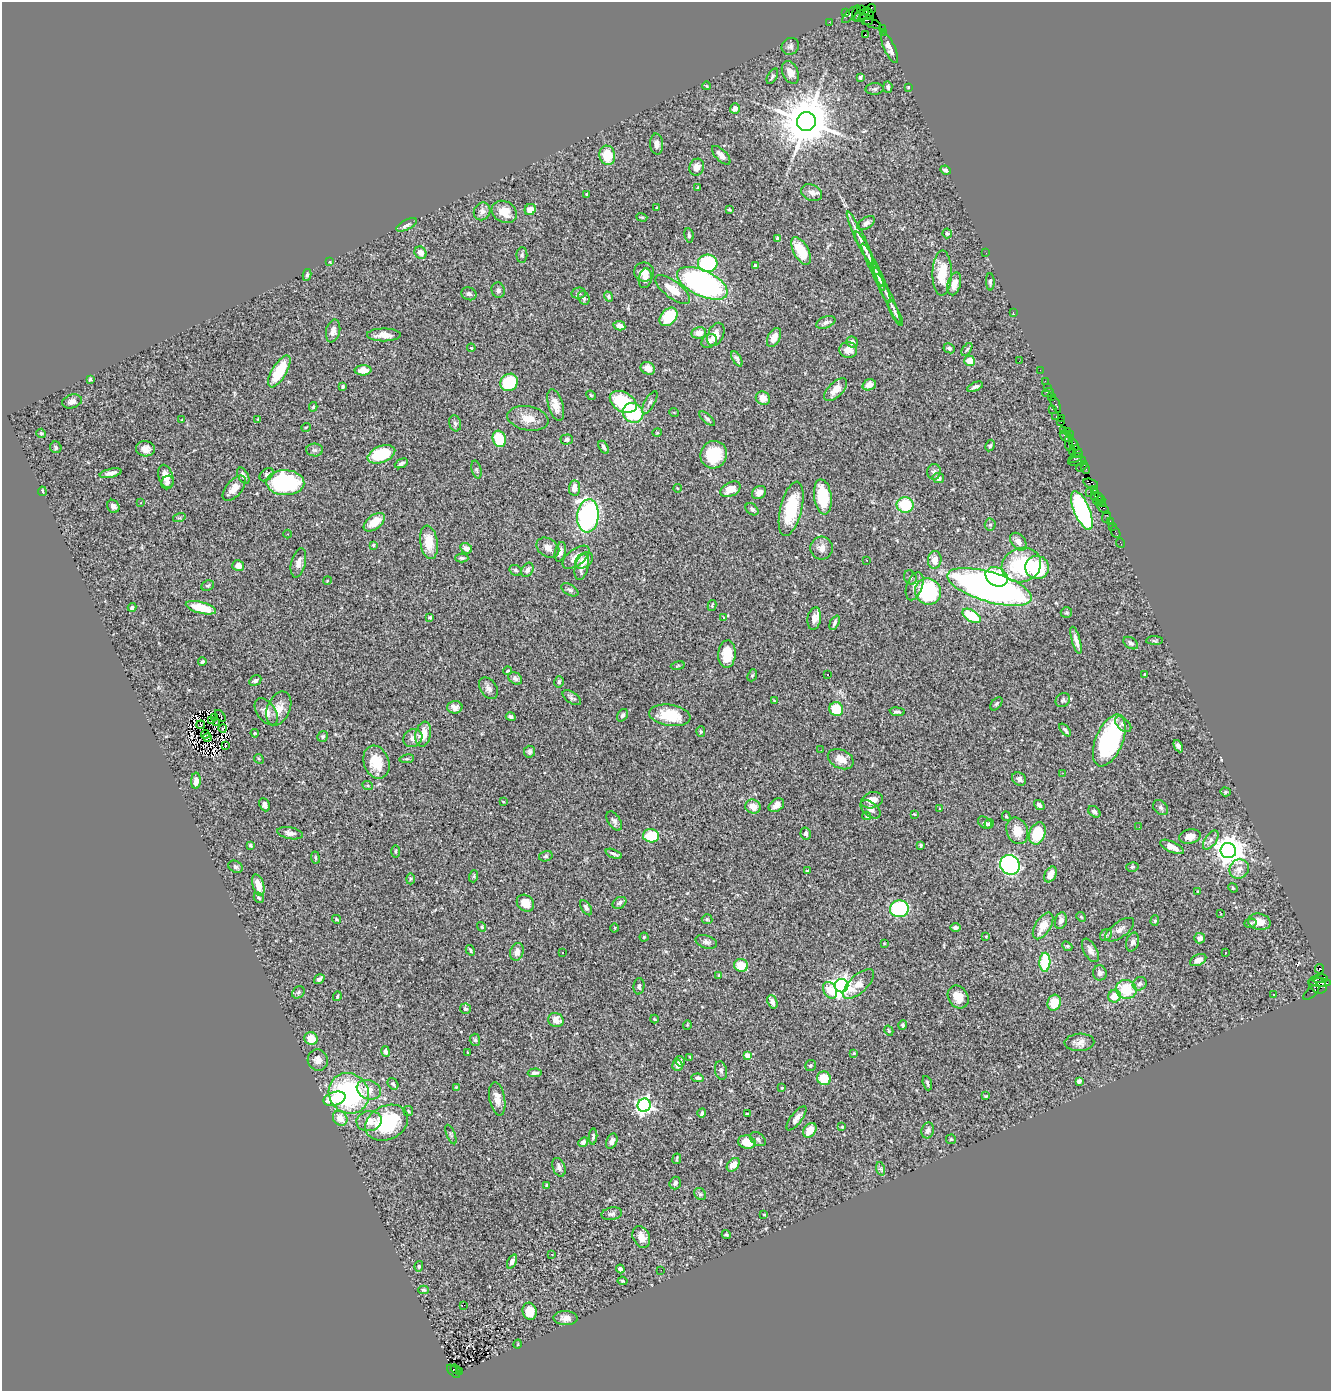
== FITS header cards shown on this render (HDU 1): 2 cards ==
NAXIS1  =                 1329
NAXIS2  =                 1389

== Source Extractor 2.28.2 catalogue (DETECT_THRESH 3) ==
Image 1329 x 1389 px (HDU 1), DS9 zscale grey, 1 PNG px = 1 image px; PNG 1333 x 1393 px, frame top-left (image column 1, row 1389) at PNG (2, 2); each listed source drawn as its Kron ellipse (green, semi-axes under 4 px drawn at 4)
Background 2.27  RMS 0.058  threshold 0.173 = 3 sigma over >= 5 px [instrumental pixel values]
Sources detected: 453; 3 with non-positive FLUX_AUTO (blend fragments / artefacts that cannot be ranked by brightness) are neither listed nor drawn; the other 450 listed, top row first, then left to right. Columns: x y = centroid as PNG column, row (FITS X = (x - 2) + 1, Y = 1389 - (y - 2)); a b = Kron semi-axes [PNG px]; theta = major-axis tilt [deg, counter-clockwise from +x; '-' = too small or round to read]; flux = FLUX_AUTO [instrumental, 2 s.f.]
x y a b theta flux
872 9 5 4 - 36
861 10 3 2 - 57
846 13 2 2 - 56
856 13 8 3 78 400
869 14 7 3 -62 150
850 15 11 4 47 480
861 15 9 4 32 820
866 19 7 5 -20 680
829 22 2 2 - 33
872 23 9 3 -19 280
882 28 3 2 - 20
883 32 3 2 - 59
866 35 3 2 - 11
790 46 9 8 - 12
889 48 16 5 -66 24
790 72 12 7 -65 31
772 76 8 4 62 8.2
860 77 4 3 - 7.4
707 86 4 2 - 2.8
888 87 6 4 -86 10
908 87 4 3 - 3.4
875 89 9 5 2 8.9
735 109 5 5 - 22
806 121 9 9 - 22000
657 144 10 6 -86 21
607 155 10 8 -80 91
721 155 12 5 -46 25
697 167 9 7 73 35
945 170 5 3 - 9.5
698 188 3 3 - 4.4
812 193 11 8 -25 23
587 194 3 3 - 9
657 207 3 3 - 3.6
530 210 6 5 - 40
729 210 4 3 - 4.3
482 211 9 8 - 17
504 212 13 10 -29 65
642 217 5 4 - 5.1
866 223 10 5 32 13
407 225 11 5 27 15
947 233 5 5 - 6.2
689 235 7 4 -82 7.8
860 238 29 4 -65 34
777 239 4 3 - 8.9
865 248 19 4 -62 20
801 251 15 7 -61 100
420 253 6 5 - 23
986 253 2 2 - 19
522 255 8 5 89 6.8
329 262 3 3 - 3.8
708 263 9 9 - 300
873 265 24 4 -64 20
755 266 4 3 - 7
644 272 10 9 - 33
942 273 22 9 89 110
307 275 6 4 80 6
879 277 14 3 -69 10
645 278 10 6 80 22
990 282 9 4 -88 7.6
702 283 27 13 -25 1200
954 284 12 6 74 40
882 285 19 3 -68 13
498 290 8 6 -73 13
673 290 21 8 -37 73
579 293 7 5 10 10
469 294 8 6 -21 13
609 297 5 4 - 8
584 298 7 5 -66 14
889 299 27 4 -65 22
1013 312 3 2 - 94
895 313 14 4 -63 12
669 317 10 7 47 140
826 322 10 5 22 13
619 326 6 4 -11 22
333 331 11 7 78 21
699 333 7 5 11 34
716 334 12 7 65 44
384 335 17 6 0 39
774 338 10 6 62 31
709 341 8 6 34 15
852 342 6 5 - 14
471 348 4 3 - 3.7
949 348 6 4 -25 8
967 349 7 3 55 5.2
848 350 9 8 - 34
737 359 8 3 -59 12
970 361 5 5 - 47
1019 361 2 2 - 2.8
648 368 7 6 - 29
363 370 8 5 1 47
1040 370 2 2 - 35
279 371 18 7 59 140
90 379 4 4 - 6.8
1045 381 2 2 - 57
509 382 9 8 - 180
869 385 7 5 21 28
343 386 3 3 - 7.6
975 387 8 3 22 12
1048 387 3 2 - 72
836 390 14 7 45 40
1048 393 6 2 18 270
591 395 5 4 - 4.6
1052 396 3 2 - 93
763 398 7 6 - 36
72 401 10 6 16 18
623 402 14 9 -30 210
650 402 13 5 61 12
556 405 16 7 -74 39
1056 405 9 3 -65 260
313 407 5 3 - 4.9
1052 409 3 2 - 95
674 412 5 3 - 3.3
633 413 10 9 - 270
1056 416 3 2 - 140
528 418 21 12 -10 53
1062 418 3 2 - 91
258 419 4 4 - 4.4
707 419 9 4 -42 8
182 420 4 3 - 2.9
1061 421 3 2 - 75
455 423 8 6 -73 10
306 427 5 3 - 3.1
1063 430 2 2 - 48
1067 432 4 3 - 130
41 433 5 4 - 7.5
657 433 5 3 - 3.6
1070 435 3 2 - 95
1065 436 6 3 -51 670
499 439 8 6 -74 120
567 439 6 5 - 9.8
1069 442 9 4 -89 500
1074 445 6 3 -69 320
990 446 6 4 62 5.8
56 447 6 5 - 8.6
604 447 7 4 -59 9.6
145 449 9 7 -5 28
315 450 8 6 -1 11
1073 452 3 2 - 15
1078 452 7 3 -63 220
381 454 14 8 21 170
714 455 14 13 - 140
1075 458 7 3 22 340
1077 461 9 4 10 400
401 463 7 4 24 10
1082 466 6 3 41 440
1085 469 5 4 - 190
476 470 9 4 -75 6.6
934 472 8 7 - 11
111 473 11 4 12 21
267 475 8 5 41 8.7
166 476 12 7 -74 47
243 476 9 5 -61 17
938 478 6 5 - 16
168 482 7 6 - 11
285 483 19 12 -2 480
1091 483 7 4 -15 230
234 488 15 8 50 39
574 488 7 5 86 36
677 488 4 3 - 2.7
731 489 11 7 27 43
1095 490 4 2 - 80
42 491 5 3 - 7.6
1089 492 3 2 - 270
759 493 7 6 - 22
1095 495 6 2 -90 470
823 497 17 8 -83 130
1099 497 3 3 - 200
1099 500 6 3 19 180
141 503 3 3 - 8.4
1102 504 3 3 - 110
905 505 8 8 - 150
113 506 7 6 - 17
1103 508 8 3 -43 230
752 509 7 5 -41 9.2
791 509 28 10 76 180
1082 510 21 8 -67 610
588 516 16 11 84 870
1106 517 6 2 69 40
179 518 6 4 17 5.4
374 522 12 7 37 65
1110 522 3 3 - 130
990 525 6 5 - 6.8
1112 526 2 2 - 26
1115 532 6 2 -63 77
287 534 4 3 - 2.5
429 542 17 8 -81 76
1018 542 10 6 -52 21
1121 543 5 2 - 46
373 545 3 3 - 4.5
466 548 6 5 - 18
548 548 12 9 -34 27
821 548 11 11 - 26
560 552 10 5 77 17
576 557 15 8 37 46
462 558 6 4 -1 7.5
584 560 10 7 36 35
867 560 3 3 - 8.5
935 560 9 6 84 37
298 563 15 7 77 22
238 565 6 5 - 28
1021 565 20 17 20 260
582 567 13 6 76 25
1037 567 12 11 - 200
516 570 6 5 - 7.4
527 570 7 5 58 16
910 577 7 6 - 9.4
997 577 11 9 -27 190
327 581 4 3 - 3.2
208 586 6 5 - 6.2
915 586 14 8 71 25
989 587 44 15 -16 2000
570 590 9 5 -30 9.9
928 591 13 12 - 370
712 605 5 4 - 4.5
132 607 4 4 - 12
201 608 15 5 -15 110
1066 613 6 5 - 6.5
972 616 10 5 -32 150
430 617 3 3 - 5.6
724 617 4 4 - 4.1
814 618 11 6 81 27
835 623 8 3 64 8.1
1076 640 14 4 -74 22
1155 641 8 4 -1 6.6
1131 643 8 5 -35 12
727 654 14 9 86 89
202 662 4 3 - 6.1
678 666 7 3 10 3.9
507 671 4 2 - 4
827 674 3 2 - 4.4
1145 674 3 3 - 4.7
752 675 6 4 68 4.8
515 678 7 5 -35 12
255 681 6 5 - 8.8
559 682 6 4 74 7.2
488 688 12 8 -54 20
572 698 10 5 -34 9.9
1063 700 8 6 43 9.5
774 701 4 3 - 3.5
996 704 7 4 50 6.5
455 707 7 6 - 18
279 708 18 11 67 47
836 709 7 6 - 110
266 712 15 9 -55 31
897 712 7 4 -6 7.8
622 715 7 5 55 9.9
670 715 21 10 -9 130
220 716 7 2 -49 0.1
511 717 5 4 - 13
215 718 2 2 - 3.6
211 720 2 2 - 1.9
217 723 4 2 - 3.4
1123 724 9 6 -43 14
201 725 4 4 - 4.8
223 728 4 3 - 5.2
1065 730 7 4 -49 8.2
701 731 5 4 - 5.7
255 733 4 3 - 3.4
205 734 4 2 - 0.94
423 734 12 7 77 56
323 736 6 5 - 6.8
208 737 4 2 - 1.7
413 738 10 8 36 20
1109 740 27 13 67 460
225 745 4 2 - 5.1
1178 746 6 4 -64 13
821 750 3 2 - 5.5
529 752 6 5 - 8.9
259 759 5 4 - 4.6
407 759 7 3 8 5.8
841 759 13 9 -26 37
376 762 17 12 -70 100
1063 773 3 2 - 5.4
1019 779 7 6 - 17
196 781 8 5 88 21
368 786 5 3 - 4.1
1225 792 5 4 - 5.2
872 800 11 8 16 34
503 802 4 3 - 2.9
265 805 7 5 -64 16
776 805 8 6 36 22
1039 805 6 4 -39 15
753 806 8 7 - 41
1161 807 8 6 -46 9.7
871 809 11 7 -41 16
940 809 4 4 - 4.4
1094 812 7 5 -39 10
914 814 4 3 - 3.2
867 816 4 3 - 5.8
1006 816 5 3 - 4.2
614 821 11 6 -57 13
985 823 8 5 -34 9.7
989 824 5 4 - 8.4
1139 827 3 2 - 3
1017 831 14 10 -67 55
290 833 13 5 -11 16
1037 833 11 8 69 130
806 834 6 5 - 11
651 836 8 6 -3 110
1190 837 11 7 11 33
1211 840 11 5 55 14
250 845 3 3 - 5.6
921 845 4 2 - 4.4
1172 847 12 5 -26 32
396 851 6 3 89 4.6
1228 851 8 7 - 5300
614 854 9 3 -22 11
546 856 7 5 15 6.9
315 858 6 4 -83 5.2
1010 865 10 9 - 840
235 867 7 5 -26 11
1132 867 6 4 15 5.4
1239 869 10 9 - 33
807 871 3 3 - 5.8
1050 874 8 5 60 33
474 876 6 4 72 4.6
410 879 5 3 - 4.8
258 885 11 5 -74 52
1233 888 5 4 - 4.2
1197 891 3 2 - 3.1
259 898 5 4 - 6.7
525 903 9 7 -43 43
619 903 7 5 31 11
586 908 8 4 -58 11
899 909 9 8 - 380
1221 914 3 2 - 5.5
1081 917 5 4 - 4.6
336 919 5 3 - 4.3
707 919 5 5 - 4.1
1061 921 8 6 77 22
1155 921 5 4 - 5.2
1259 922 11 8 -12 38
1250 923 6 4 16 6.3
1043 926 15 7 58 54
482 927 5 4 - 4.9
615 928 4 3 - 3.2
955 928 5 4 - 10
1120 930 17 7 36 24
1106 935 6 5 - 7.2
644 937 4 4 - 4.7
986 937 3 3 - 3.4
1200 938 5 5 - 17
706 942 11 6 -17 15
1133 942 9 6 74 14
884 943 3 3 - 3
1067 946 6 4 -41 4
470 950 5 3 - 5.4
1090 950 13 6 -61 19
517 952 9 6 73 26
562 953 3 2 - 6.3
1225 953 3 2 - 4.1
1198 960 9 5 26 24
1045 962 9 5 89 180
741 965 7 6 - 64
1319 969 5 4 - 1400
1100 973 7 7 - 15
719 975 4 4 - 6.8
319 979 5 4 - 12
1320 979 7 4 6 300
1320 983 11 3 -2 700
858 984 19 9 44 45
1140 984 7 6 - 11
1318 985 10 7 -36 960
639 986 8 5 85 9.4
842 986 6 6 - 2000
1126 989 10 9 - 120
830 990 9 6 -58 90
298 992 7 5 43 7.7
1311 992 10 4 43 200
1274 994 3 2 - 4.8
337 996 5 3 - 5
1114 996 6 6 - 54
958 997 12 9 -56 56
772 1002 7 4 -68 19
1054 1003 8 6 73 64
465 1009 5 5 - 8.7
654 1019 4 4 - 3.4
556 1020 8 7 - 38
687 1025 5 3 - 3.3
903 1025 5 4 - 6.2
889 1031 5 3 - 3.5
311 1038 7 6 - 53
475 1040 6 5 - 7.7
1079 1042 15 8 3 27
386 1052 5 4 - 14
468 1052 3 2 - 3.2
854 1053 4 4 - 3.8
748 1056 4 4 - 55
690 1057 4 2 - 3.4
318 1060 11 10 - 24
680 1061 5 4 - 11
677 1065 5 5 - 18
810 1065 6 5 - 6.5
721 1071 9 6 -78 11
535 1073 7 3 2 9.6
698 1078 6 4 -8 10
824 1078 7 6 - 96
1079 1081 4 4 - 12
927 1083 7 3 -72 7
393 1084 6 5 - 10
456 1087 4 3 - 4.2
782 1088 4 3 - 3.2
369 1090 12 9 -22 44
349 1093 21 19 -48 560
986 1096 3 3 - 3.6
335 1099 11 6 16 130
497 1099 17 7 -80 33
644 1105 7 6 - 1100
408 1111 5 5 - 5.6
702 1113 4 3 - 8.4
747 1114 4 2 - 5.1
340 1118 8 6 -49 45
796 1118 14 5 52 23
369 1121 13 10 9 40
387 1123 22 17 27 300
842 1127 4 3 - 3.8
810 1130 8 6 50 52
928 1130 8 6 74 14
451 1135 10 4 -67 6.5
593 1136 8 4 86 7.8
758 1139 9 6 -35 9.2
951 1139 5 5 - 4.5
612 1141 8 5 68 16
583 1142 5 4 - 12
747 1142 9 6 -12 58
677 1159 5 2 - 3.8
733 1165 8 5 50 34
559 1167 10 6 -69 17
881 1169 7 4 -72 6.2
675 1183 6 5 - 11
547 1185 4 3 - 4
700 1194 6 5 - 7.2
612 1214 10 6 10 12
764 1214 4 3 - 2.9
726 1235 5 4 - 5.2
641 1237 11 8 -64 39
552 1255 3 2 - 2.9
512 1261 7 4 65 19
419 1266 5 4 - 6.5
620 1269 4 3 - 15
661 1270 2 2 - 5.7
622 1281 5 4 - 6
424 1290 5 4 - 5.3
464 1305 3 2 - 4.7
530 1311 8 7 - 62
566 1318 12 7 -3 25
518 1344 5 3 - 2.9
456 1369 5 2 - 120
453 1371 8 3 -47 530
459 1372 3 2 - 120
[3 non-positive-flux detections neither listed nor drawn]